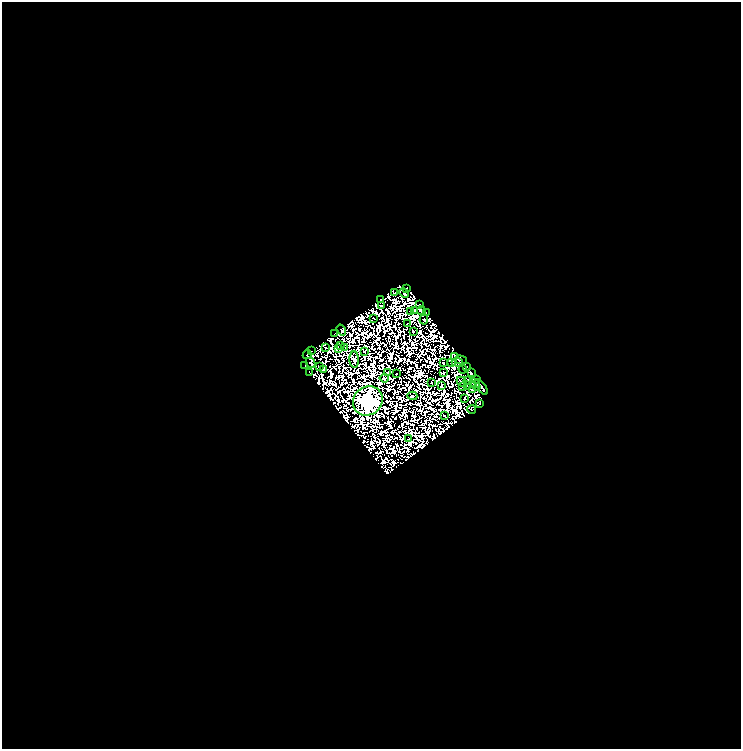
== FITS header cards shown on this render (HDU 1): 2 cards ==
NAXIS1  =                  739
NAXIS2  =                  747

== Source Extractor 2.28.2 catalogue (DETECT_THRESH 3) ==
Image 739 x 747 px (HDU 1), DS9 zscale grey, 1 PNG px = 1 image px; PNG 743 x 751 px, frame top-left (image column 1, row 747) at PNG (2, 2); each listed source drawn as its Kron ellipse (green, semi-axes under 4 px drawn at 4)
Background -0.0187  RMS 2.9e-06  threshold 8.77e-06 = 3 sigma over >= 5 px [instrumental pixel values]
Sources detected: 127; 69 with non-positive FLUX_AUTO (blend fragments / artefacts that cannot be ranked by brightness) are neither listed nor drawn; the other 58 listed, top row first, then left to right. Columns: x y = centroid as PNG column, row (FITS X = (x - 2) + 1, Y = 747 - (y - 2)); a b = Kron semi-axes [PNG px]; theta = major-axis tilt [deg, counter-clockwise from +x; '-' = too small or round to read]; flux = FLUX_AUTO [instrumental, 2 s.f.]
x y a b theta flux
407 288 3 2 - 0.32
394 293 4 2 - 0.35
404 293 5 2 - 0.56
380 299 3 2 - 0.8
419 305 4 2 - 0.32
382 306 4 2 - 0.3
415 310 2 2 - 1.4
421 310 4 3 - 1.1
411 312 3 2 - 0.84
426 313 3 2 - 0.49
373 318 2 2 - 0.41
424 319 5 2 - 0.37
407 324 3 2 - 0.054
341 330 6 2 -56 0.31
413 332 3 2 - 0.52
334 334 4 3 - 0.52
341 346 3 2 - 0.14
345 347 3 2 - 0.54
325 348 3 2 - 0.14
339 348 3 2 - 0.28
311 351 2 2 - 0.22
364 351 3 2 - 0.3
307 354 5 3 - 1
455 356 3 2 - 0.022
354 360 8 5 -86 0.13
461 360 6 3 -16 0.52
457 362 6 2 -9 0.85
311 363 5 2 - 0.78
443 363 4 2 - 0.74
452 363 3 2 - 0.093
305 366 3 2 - 0.42
319 366 3 2 - 0.31
467 366 3 2 - 0.053
323 369 4 2 - 0.018
463 369 4 2 - 0.33
309 373 2 2 - 0.11
388 373 3 2 - 0.13
396 373 2 2 - 0.3
444 373 3 2 - 0.79
471 373 3 3 - 0.17
384 378 4 3 - 0.044
467 380 2 2 - 0.27
477 380 2 2 - 0.42
462 382 6 2 -45 0.062
432 383 2 2 - 0.41
475 384 7 3 -58 1.4
441 386 3 2 - 0.66
467 386 2 2 - 0.26
463 387 3 2 - 0.41
481 387 9 3 -54 3.4
472 389 4 2 - 0.093
412 396 5 2 - 0.55
464 398 3 2 - 0.57
368 401 15 14 - 1300
480 403 4 3 - 1.4
472 410 4 2 - 0.59
444 416 3 2 - 0.76
409 438 3 2 - 0.23
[69 non-positive-flux detections neither listed nor drawn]